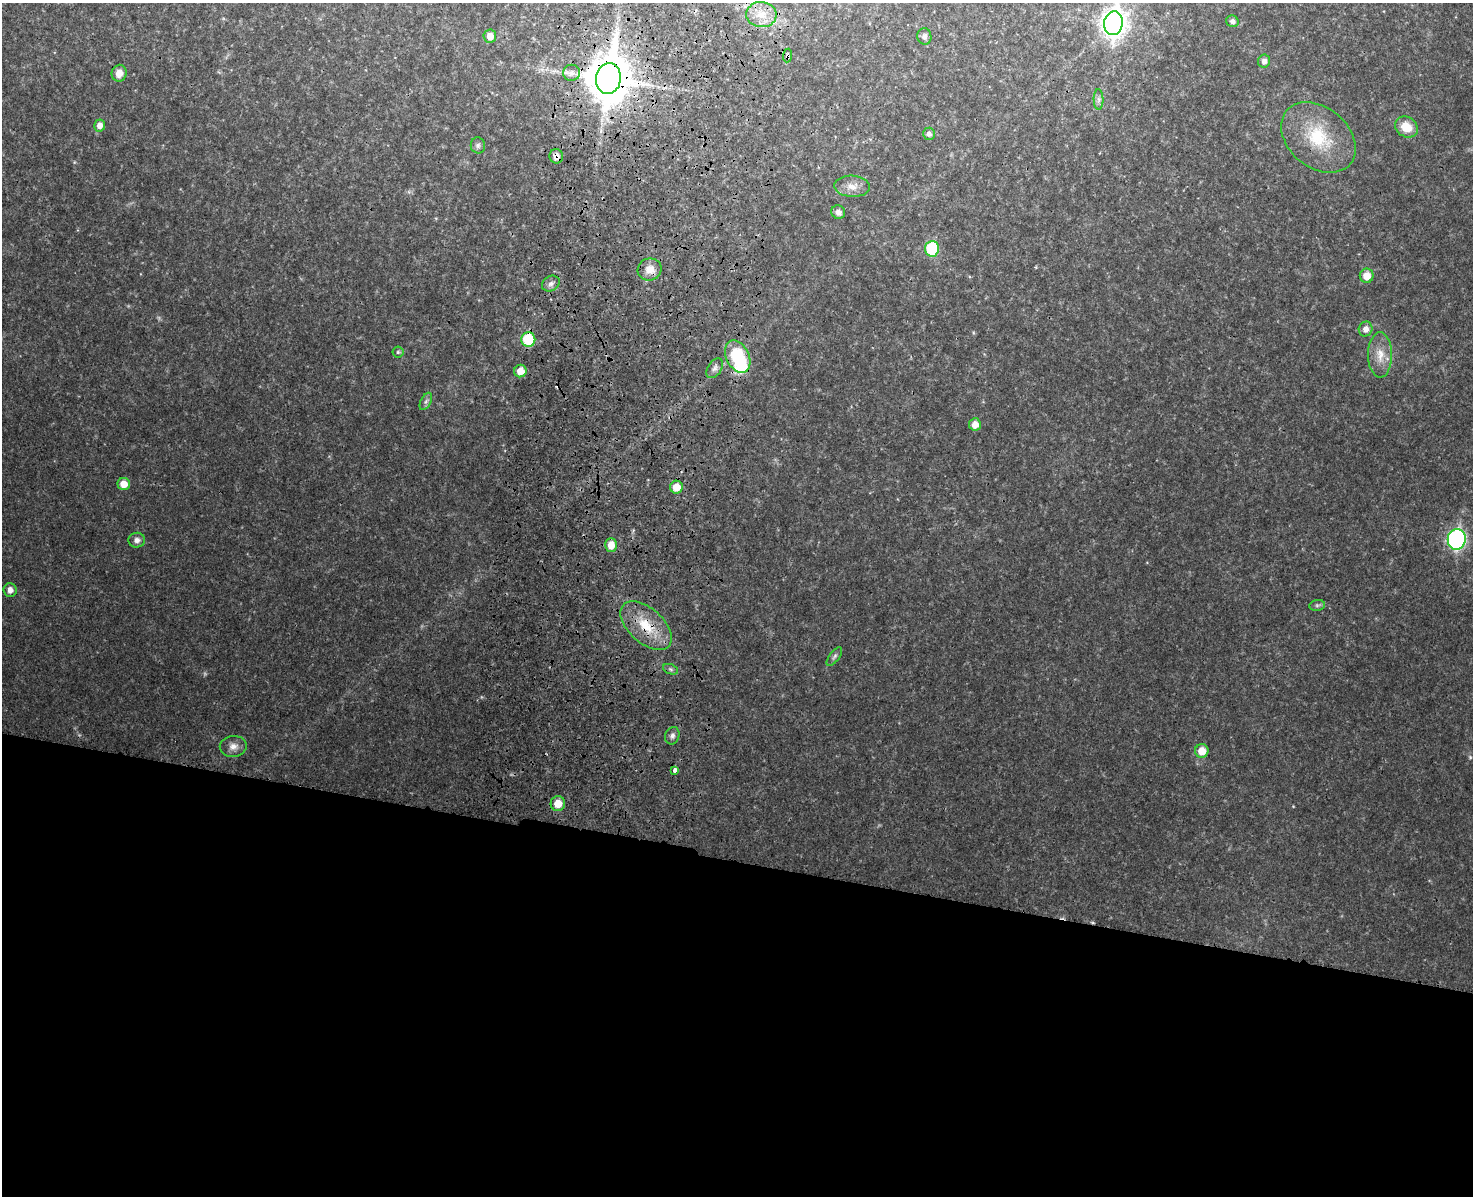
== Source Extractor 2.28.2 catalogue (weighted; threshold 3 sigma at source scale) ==
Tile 11 of 3 x 4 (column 2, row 4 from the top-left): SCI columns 1703-3173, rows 32-1225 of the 4992 x 4837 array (HDU 1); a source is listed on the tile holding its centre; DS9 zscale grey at full resolution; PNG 1475 x 1198 px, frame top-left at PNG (2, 3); each listed source drawn as its Kron ellipse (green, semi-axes under 4 px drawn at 4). Shown black and unused: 28% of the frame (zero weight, under 3 of 4 exposures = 6% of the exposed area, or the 3 px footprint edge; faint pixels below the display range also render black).
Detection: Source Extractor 2.28.2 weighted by HDU 2 'WHT'; one run over the whole footprint, this tile lists its part. Background 0.0336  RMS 0.0041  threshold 0.0186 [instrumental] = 3 sigma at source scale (4.5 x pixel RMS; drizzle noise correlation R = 1.50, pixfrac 1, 0.05/0.05 arcsec/px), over >= 5 px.
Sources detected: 50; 1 too faint to see at this stretch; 1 inside a brighter object's white glare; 1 cosmic-ray / hot-pixel residue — neither listed nor drawn; the other 47 listed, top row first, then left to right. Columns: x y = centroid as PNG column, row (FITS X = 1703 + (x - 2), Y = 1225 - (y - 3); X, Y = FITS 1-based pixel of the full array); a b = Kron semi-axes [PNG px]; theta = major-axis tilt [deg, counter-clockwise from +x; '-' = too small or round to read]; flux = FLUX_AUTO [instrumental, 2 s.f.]
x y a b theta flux
761 14 15 12 -5 6.5
1232 21 6 5 - 1.6
1113 23 12 9 81 390
490 36 6 6 - 3.4
924 36 8 7 - 1.8
787 56 7 4 84 0.8
1264 61 6 6 - 1.8
119 73 8 7 - 4.1
571 73 8 8 - 2.1
608 79 15 12 82 1700
1099 99 10 5 -90 1.4
100 125 6 5 - 2.6
1406 127 12 10 -31 7.5
929 134 6 6 - 1.6
1318 137 42 30 -40 27
478 145 8 7 - 1.3
556 156 7 6 - 2.1
852 186 17 10 -2 4.4
838 212 7 6 - 2.2
932 249 8 7 - 23
650 269 12 11 - 4.8
1367 276 7 7 - 4.9
551 284 9 7 31 1.8
1366 329 7 7 - 2.7
528 339 7 7 - 20
398 352 5 5 - 0.73
1380 355 22 12 -90 6.9
738 357 17 11 -64 28
715 368 11 7 57 1.9
520 371 6 6 - 5.4
426 401 9 5 63 1.3
975 424 6 6 - 4.2
124 484 6 6 - 5.3
676 487 6 6 - 7.2
1457 539 10 9 - 95
137 540 8 7 - 2
611 545 7 6 - 5
10 590 7 6 - 2.5
1317 605 8 5 7 0.97
646 626 31 17 -42 15
834 657 11 5 53 1.2
671 669 8 5 -20 0.94
672 736 9 7 69 1.7
233 746 13 10 8 3.3
1202 751 7 6 - 6.7
675 770 4 3 - 5.8
558 804 7 7 - 6.6
Overlapping masked pixels (flux is a lower limit): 5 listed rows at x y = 787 56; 608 79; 556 156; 528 339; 646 626
Isophote crosses this tile's border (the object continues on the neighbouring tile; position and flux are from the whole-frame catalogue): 1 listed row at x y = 1113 23